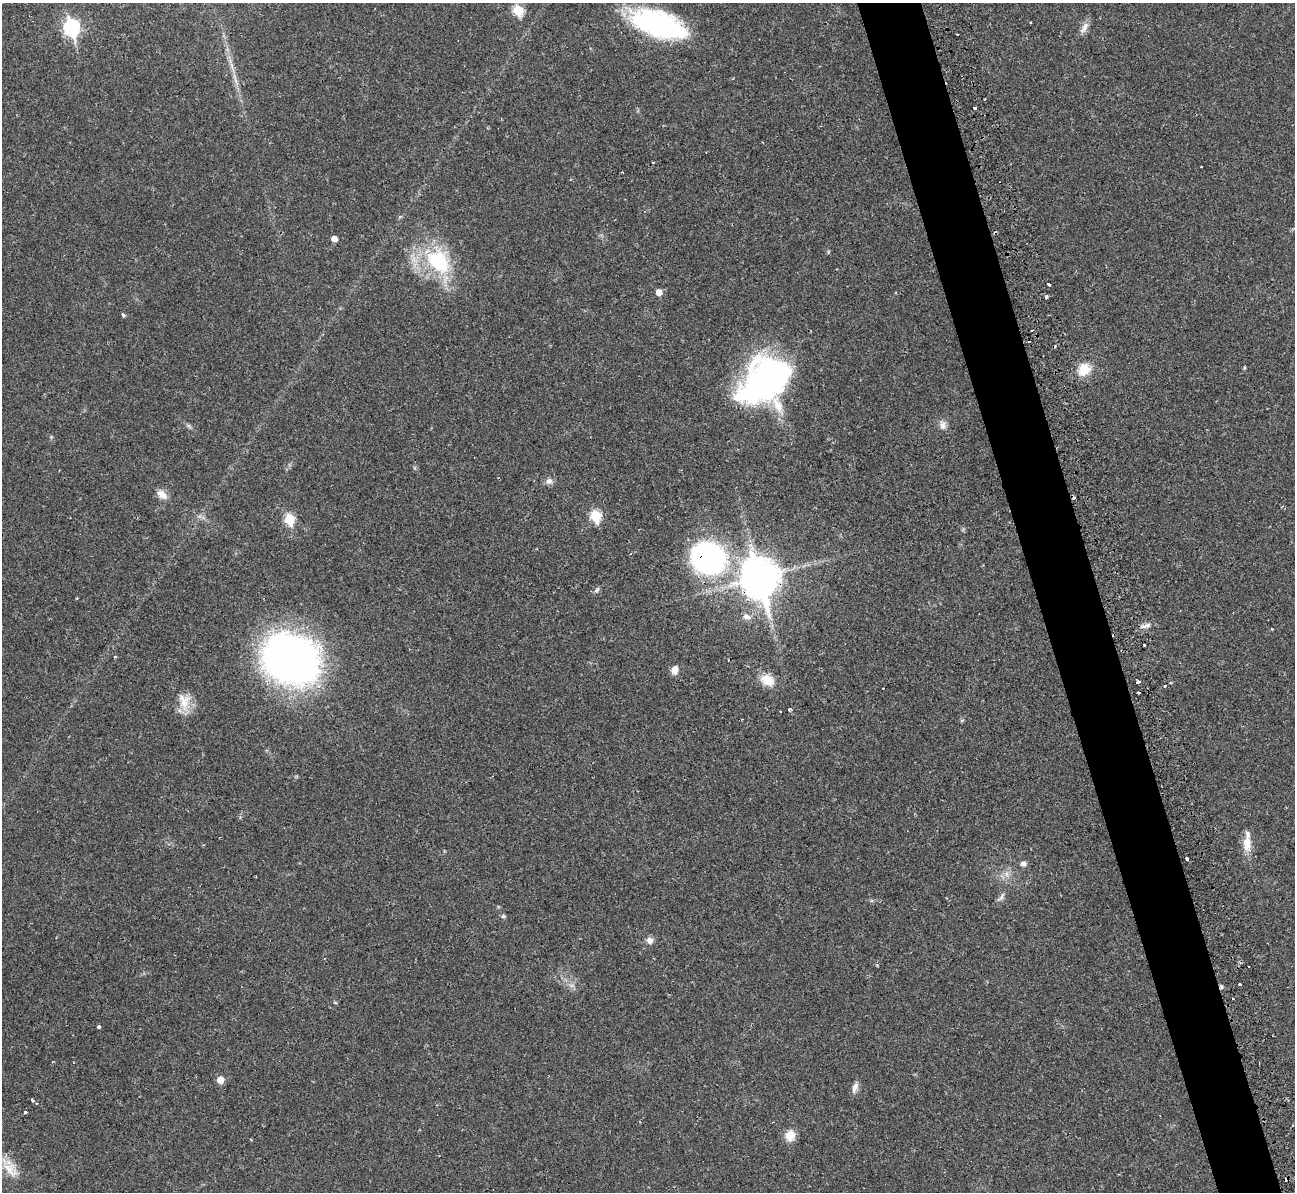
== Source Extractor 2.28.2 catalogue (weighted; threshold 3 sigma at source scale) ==
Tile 6 of 4 x 4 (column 2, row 2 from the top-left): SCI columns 1308-2600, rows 2688-3877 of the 5239 x 5221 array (HDU 1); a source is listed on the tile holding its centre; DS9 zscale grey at full resolution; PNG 1297 x 1194 px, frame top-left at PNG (2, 3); no overlay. Shown black and unused: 5% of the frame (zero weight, under 2 of 3 exposures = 3% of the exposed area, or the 3 px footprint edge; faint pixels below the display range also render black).
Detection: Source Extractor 2.28.2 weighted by HDU 2 'WHT'; one run over the whole footprint, this tile lists its part. Background 0.0272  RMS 0.0041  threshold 0.0185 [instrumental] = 3 sigma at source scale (4.5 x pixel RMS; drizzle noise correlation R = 1.50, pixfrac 1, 0.05/0.05 arcsec/px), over >= 5 px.
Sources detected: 64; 9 cosmic-ray / hot-pixel residue — not listed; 1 inside a brighter listed object's ellipse — not listed separately; the other 54 listed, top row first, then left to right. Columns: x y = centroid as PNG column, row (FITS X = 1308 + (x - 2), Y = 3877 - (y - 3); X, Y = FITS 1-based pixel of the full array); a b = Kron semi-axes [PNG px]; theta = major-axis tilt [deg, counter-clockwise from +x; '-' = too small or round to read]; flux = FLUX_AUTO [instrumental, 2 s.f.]
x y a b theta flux
518 10 6 6 - 18
1031 23 3 2 - 0.44
658 24 55 24 -18 67
72 28 8 7 - 83
1084 28 18 7 60 2.5
235 79 16 3 -69 2
974 108 3 3 - 1.1
622 172 3 2 - 0.43
334 239 5 4 - 2.9
439 262 34 24 -48 31
1049 284 4 3 - 2.4
659 292 5 5 - 3.5
1046 297 3 3 - 2.8
123 315 4 4 - 0.85
1244 368 5 4 - 0.43
1084 369 18 14 52 7.3
764 381 59 43 40 97
943 425 13 8 -77 2.2
189 426 8 4 -45 0.82
549 481 9 8 - 1.8
162 495 16 9 -39 3.1
596 516 7 6 - 22
290 519 6 5 - 22
708 558 35 31 -21 89
760 578 15 12 -76 890
597 590 8 5 52 0.98
747 617 11 7 -11 2.1
1145 626 19 5 15 1.8
1114 635 3 3 - 0.57
291 659 42 34 -26 240
675 670 9 7 72 3
767 680 18 13 -29 6.1
1138 682 4 3 - 7
1165 686 3 2 - 0.81
1139 693 3 3 - 1.8
184 701 26 15 -77 7
789 709 4 3 - 0.58
781 711 3 3 - 0.84
1247 843 18 9 -89 6
1187 859 3 3 - 2.2
1023 864 6 5 - 1.7
1007 874 7 4 90 1.2
1001 897 16 5 60 1.4
503 916 6 5 - 0.7
650 940 9 8 - 2
1239 984 3 3 - 1
1221 987 6 4 67 0.73
99 1027 4 3 - 1.3
220 1080 5 5 - 4.8
855 1087 15 7 69 2.1
32 1100 4 3 - 1.2
25 1112 3 3 - 0.7
790 1135 11 10 - 5.4
10 1169 32 12 -50 7
Overlapping masked pixels (flux is a lower limit): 4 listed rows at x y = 708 558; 760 578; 1114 635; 1221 987